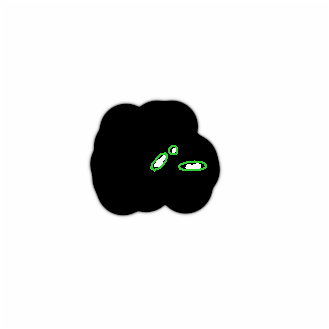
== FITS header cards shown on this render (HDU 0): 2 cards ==
NAXIS1  =                  325 /
NAXIS2  =                  325 /

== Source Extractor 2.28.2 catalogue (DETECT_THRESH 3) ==
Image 325 x 325 px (HDU 0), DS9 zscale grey, 1 PNG px = 1 image px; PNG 329 x 329 px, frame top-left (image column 1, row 325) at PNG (0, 0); each listed source drawn as its Kron ellipse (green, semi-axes under 4 px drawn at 4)
Background 0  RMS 3.9e-08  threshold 1.16e-07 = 3 sigma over >= 5 px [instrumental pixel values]
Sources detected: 3; all 3 listed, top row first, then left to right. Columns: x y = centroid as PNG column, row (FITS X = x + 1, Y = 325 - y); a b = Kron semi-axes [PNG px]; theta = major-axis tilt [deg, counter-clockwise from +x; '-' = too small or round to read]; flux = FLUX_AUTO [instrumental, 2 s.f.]
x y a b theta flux
172 149 4 3 - 250
158 160 10 5 47 19000
191 164 13 4 2 80